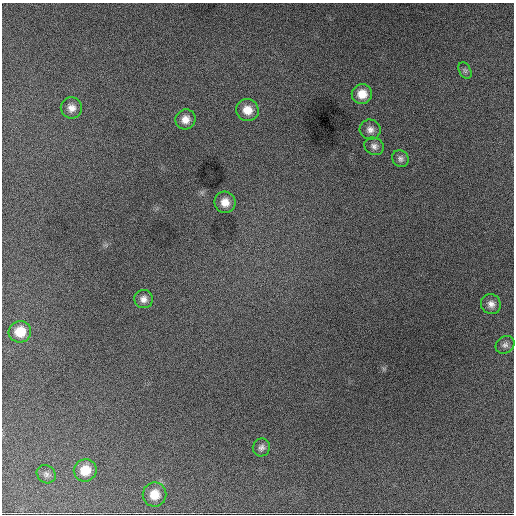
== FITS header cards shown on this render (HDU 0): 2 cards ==
NAXIS1  =                  512 / Axis length
NAXIS2  =                  512 / Axis length

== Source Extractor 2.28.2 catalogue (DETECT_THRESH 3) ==
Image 512 x 512 px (HDU 0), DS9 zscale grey, 1 PNG px = 1 image px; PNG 516 x 516 px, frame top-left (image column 1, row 512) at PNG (2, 3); each listed source drawn as its Kron ellipse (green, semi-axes under 4 px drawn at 4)
Background 2330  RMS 44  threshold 131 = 3 sigma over >= 5 px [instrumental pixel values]
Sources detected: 17; all 17 listed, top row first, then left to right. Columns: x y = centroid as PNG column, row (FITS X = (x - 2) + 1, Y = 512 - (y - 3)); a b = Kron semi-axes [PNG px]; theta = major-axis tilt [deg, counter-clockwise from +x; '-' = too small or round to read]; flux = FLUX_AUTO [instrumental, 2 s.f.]
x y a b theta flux
465 70 9 5 -63 6700
362 94 10 10 - 43000
71 108 11 10 - 22000
247 110 11 11 - 42000
185 119 10 9 - 27000
370 130 10 10 - 18000
374 146 10 8 -28 14000
400 159 9 7 -51 11000
225 202 11 10 - 32000
144 299 9 9 - 17000
491 304 10 9 - 18000
20 332 11 10 - 57000
505 345 10 8 33 12000
261 447 9 8 - 12000
85 470 11 11 - 52000
46 474 10 8 -38 11000
154 495 12 12 - 43000